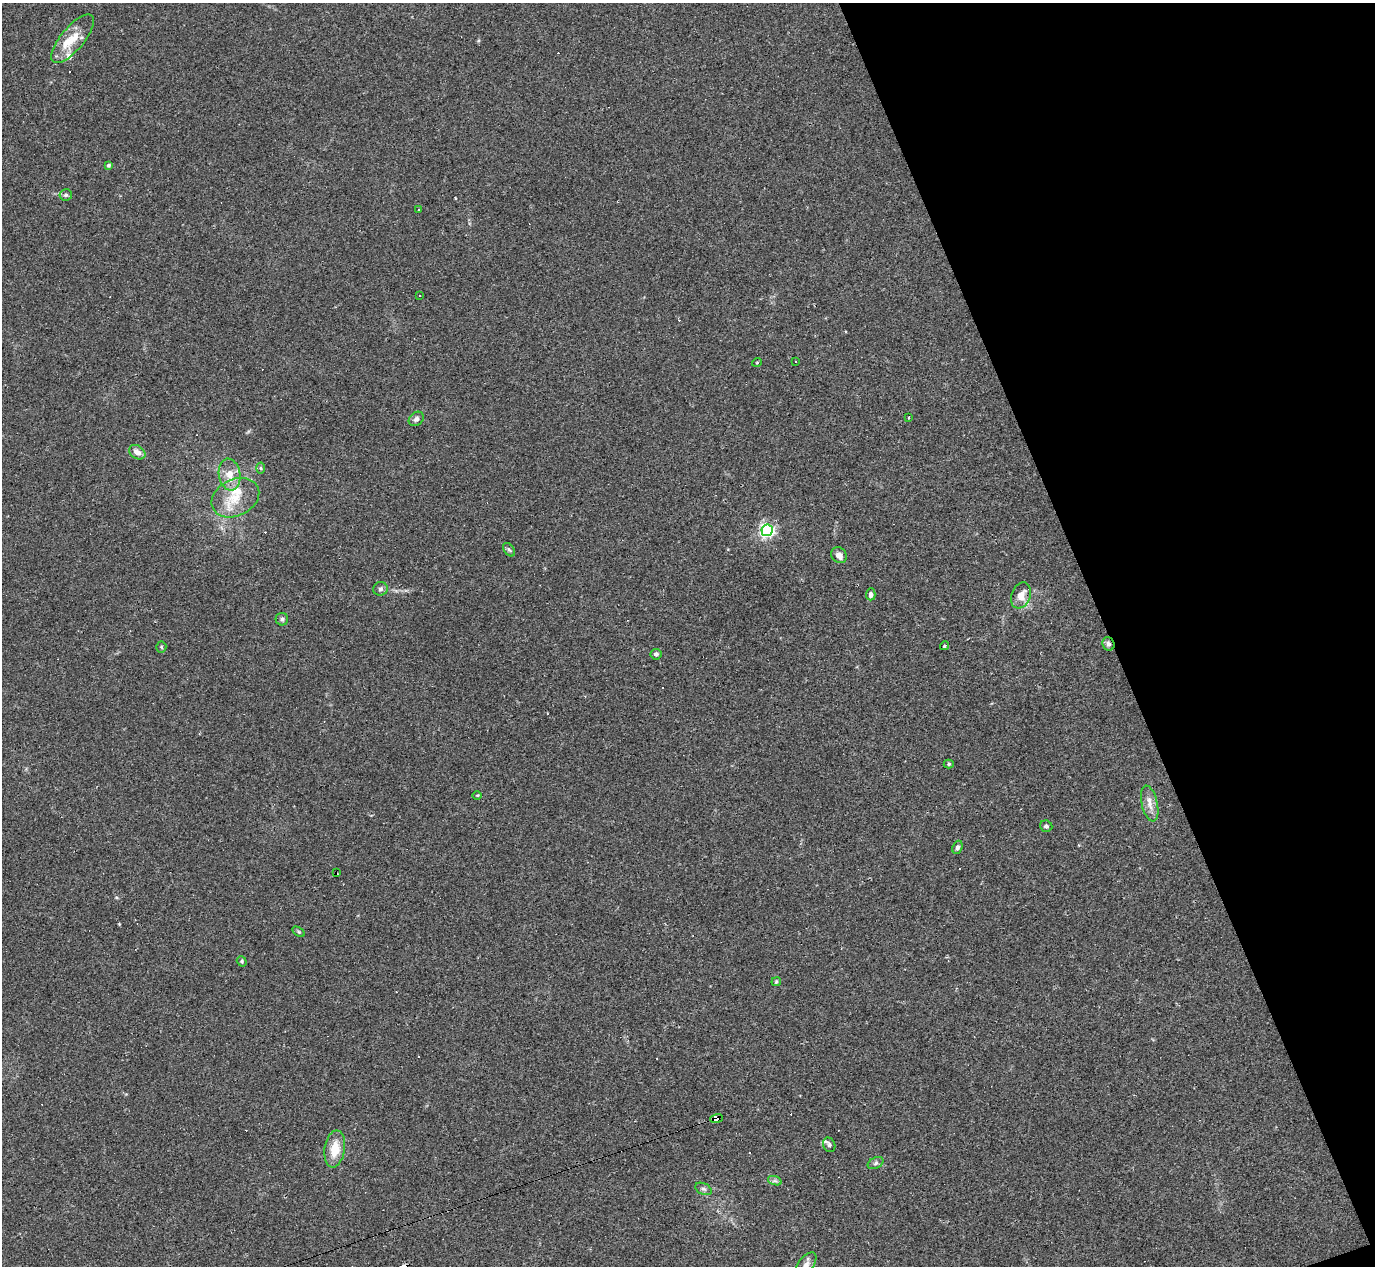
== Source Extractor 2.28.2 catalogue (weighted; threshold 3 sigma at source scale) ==
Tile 12 of 4 x 4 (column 4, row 3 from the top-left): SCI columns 4119-5491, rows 1540-2803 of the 5491 x 5477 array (HDU 1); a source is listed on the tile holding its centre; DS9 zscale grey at full resolution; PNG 1377 x 1268 px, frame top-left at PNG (2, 3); each listed source drawn as its Kron ellipse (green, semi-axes under 4 px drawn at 4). Shown black and unused: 19% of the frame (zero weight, under 2 of 3 exposures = <1% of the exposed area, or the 3 px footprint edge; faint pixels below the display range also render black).
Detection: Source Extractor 2.28.2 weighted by HDU 2 'WHT'; one run over the whole footprint, this tile lists its part. Background 0.0643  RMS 0.0057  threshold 0.0256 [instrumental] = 3 sigma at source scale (4.5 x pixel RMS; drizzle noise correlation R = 1.50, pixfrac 1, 0.05/0.05 arcsec/px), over >= 5 px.
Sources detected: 56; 14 cosmic-ray / hot-pixel residue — neither listed nor drawn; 2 inside a brighter listed object's ellipse — not listed separately; the other 40 listed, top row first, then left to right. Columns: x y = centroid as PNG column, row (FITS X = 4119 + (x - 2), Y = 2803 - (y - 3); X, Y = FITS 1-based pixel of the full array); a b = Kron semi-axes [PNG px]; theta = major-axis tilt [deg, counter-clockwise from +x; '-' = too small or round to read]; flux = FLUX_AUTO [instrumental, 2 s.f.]
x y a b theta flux
73 39 30 11 50 12
109 165 4 4 - 1.3
66 195 6 5 - 1.2
419 210 3 3 - 0.57
420 295 3 2 - 0.73
795 361 2 2 - 0.4
757 362 5 3 - 0.44
908 417 3 2 - 0.91
416 419 8 6 41 1.7
137 452 9 6 -35 3.6
261 468 5 3 - 0.69
230 475 16 10 -80 8.3
235 498 25 18 26 16
767 530 6 5 - 150
509 550 8 5 -52 1.1
839 555 8 7 - 3.7
380 589 7 7 - 1.6
871 594 6 4 88 1.8
1021 595 13 9 70 6.4
282 619 6 6 - 1.2
1108 644 7 6 - 1.6
944 646 4 3 - 0.89
161 647 5 5 - 0.71
656 654 5 5 - 1.5
949 764 5 4 - 0.8
477 795 4 3 - 0.48
1150 804 18 8 -77 5.2
1046 826 6 5 - 1.3
957 847 7 5 68 1.5
336 873 3 2 - 0.8
299 932 7 4 -32 0.81
242 961 5 4 - 0.85
776 982 5 4 - 0.63
717 1119 6 4 19 160
829 1145 7 6 - 1.4
335 1149 18 10 81 11
876 1163 8 5 27 1.4
775 1181 7 4 -18 1.3
704 1189 9 5 -26 1.5
806 1265 14 7 53 3.7
Overlapping masked pixels (flux is a lower limit): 3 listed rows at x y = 1108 644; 336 873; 717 1119
Isophote crosses this tile's border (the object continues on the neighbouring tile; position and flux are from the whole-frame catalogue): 1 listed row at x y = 806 1265